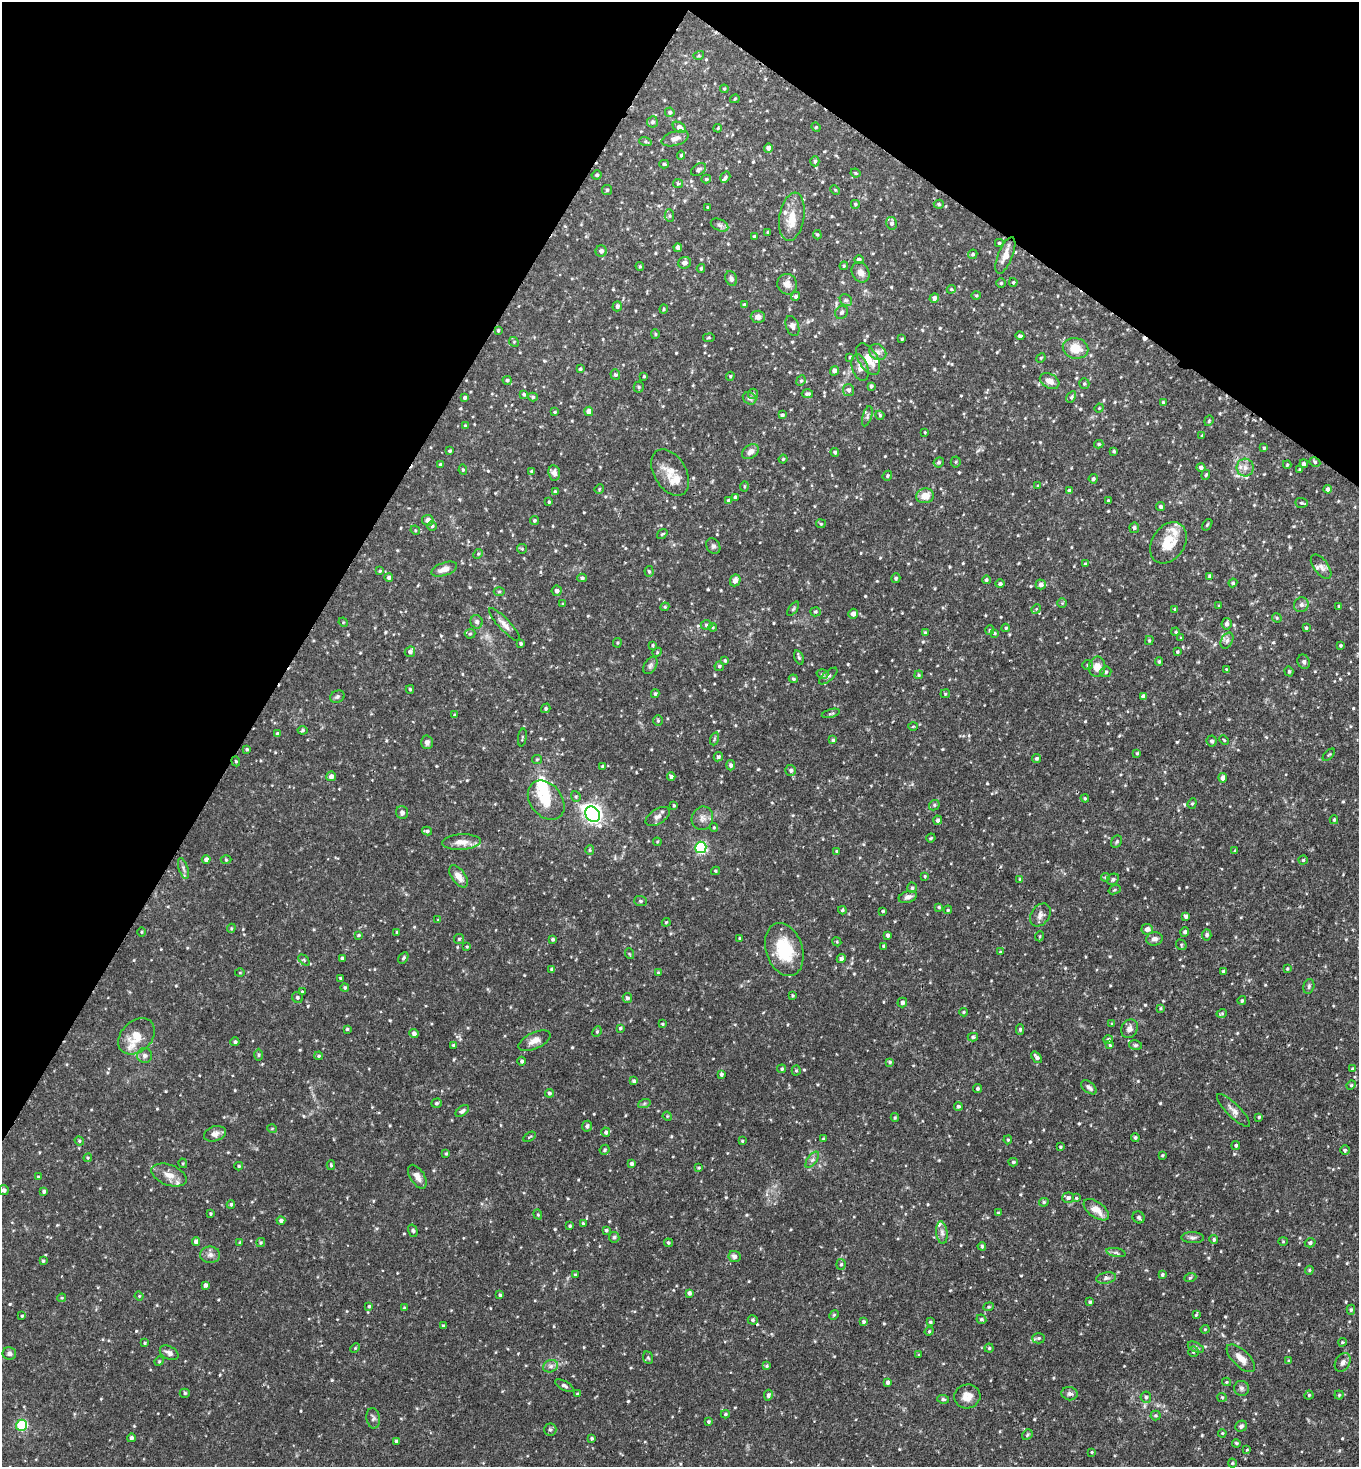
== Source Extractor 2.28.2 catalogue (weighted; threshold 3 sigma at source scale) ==
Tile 2 of 4 x 4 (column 2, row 1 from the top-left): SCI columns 1697-3053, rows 4402-5866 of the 5925 x 5903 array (HDU 1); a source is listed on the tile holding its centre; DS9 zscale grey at full resolution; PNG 1361 x 1469 px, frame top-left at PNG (2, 2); each listed source drawn as its Kron ellipse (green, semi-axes under 4 px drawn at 4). Shown black and unused: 28% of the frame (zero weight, under 2 of 3 exposures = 3% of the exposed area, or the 3 px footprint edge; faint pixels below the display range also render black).
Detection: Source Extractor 2.28.2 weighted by HDU 2 'WHT'; one run over the whole footprint, this tile lists its part. Background 0.0863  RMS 0.0053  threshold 0.0237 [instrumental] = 3 sigma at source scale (4.5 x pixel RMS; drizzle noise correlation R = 1.50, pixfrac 1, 0.05/0.05 arcsec/px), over >= 5 px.
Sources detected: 674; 2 inside a brighter object's white glare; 1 cosmic-ray / hot-pixel residue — neither listed nor drawn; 12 inside a brighter listed object's ellipse — not listed separately; of the other 659, all 500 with FLUX_AUTO >= 0.504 (the completeness limit of this list) listed and drawn (159 fainter detections not listed), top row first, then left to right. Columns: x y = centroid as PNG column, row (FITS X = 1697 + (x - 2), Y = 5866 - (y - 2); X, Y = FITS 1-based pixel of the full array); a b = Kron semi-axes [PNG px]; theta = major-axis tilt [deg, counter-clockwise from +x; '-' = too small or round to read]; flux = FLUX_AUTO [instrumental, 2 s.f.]
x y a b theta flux
699 55 5 4 - 0.6
724 89 4 4 - 0.58
735 99 5 3 - 0.54
670 112 5 5 - 1.1
652 122 5 5 - 1.2
679 127 7 5 -33 2.8
816 127 5 4 - 0.63
718 128 4 3 - 0.5
675 139 14 7 17 2.9
645 141 6 4 -17 0.76
768 148 5 4 - 1.8
681 155 4 4 - 0.71
815 161 5 4 - 0.95
664 164 5 4 - 0.63
699 170 8 5 35 1.2
856 173 5 3 - 0.58
597 175 5 4 - 0.82
725 177 6 4 58 0.89
706 179 5 4 - 0.82
678 184 5 4 - 0.66
607 190 5 5 - 0.74
835 190 5 4 - 0.57
855 204 4 4 - 0.67
939 204 5 4 - 0.75
707 207 3 3 - 0.52
669 216 6 4 -85 0.87
792 217 24 12 80 8.4
892 223 6 5 - 1.7
720 225 9 5 -27 1.4
767 232 3 3 - 0.53
817 235 5 4 - 0.66
754 237 3 3 - 0.96
999 243 4 4 - 0.7
678 248 4 4 - 2.5
601 251 5 5 - 1.7
973 254 5 4 - 0.89
1005 255 19 7 68 5.5
859 260 5 4 - 1.6
685 263 6 6 - 1.8
640 266 4 3 - 0.59
844 266 4 3 - 0.6
701 268 4 3 - 0.72
861 272 11 8 -60 3.2
731 279 8 5 -69 1.4
1013 282 4 3 - 0.58
1001 283 5 4 - 0.71
787 284 10 9 - 3.4
951 289 4 4 - 0.63
796 296 4 4 - 0.9
976 296 5 3 - 0.55
934 298 5 4 - 1.8
846 300 6 5 - 0.95
744 305 4 3 - 0.97
617 306 5 4 - 1.4
664 309 4 4 - 0.55
842 312 7 6 - 1.1
758 317 7 6 - 2.2
792 326 10 6 -70 2
498 330 4 3 - 0.64
655 334 5 4 - 0.6
1020 336 4 3 - 1.2
709 338 6 3 8 0.54
902 339 4 3 - 0.63
514 342 5 4 - 0.59
1075 348 13 10 -14 8.6
878 352 9 7 -34 2.3
850 357 4 4 - 0.59
1041 358 5 4 - 0.57
868 359 17 9 -60 8.2
860 368 14 7 -71 3
580 369 3 3 - 0.74
834 371 5 4 - 2.2
615 375 5 5 - 0.82
644 376 4 3 - 0.57
730 376 4 4 - 0.62
507 380 4 4 - 0.91
801 381 5 4 - 0.72
1050 381 10 7 -29 3.5
1084 384 5 5 - 0.75
871 386 4 3 - 0.99
639 387 5 5 - 0.82
848 390 6 5 - 1.4
524 394 4 4 - 0.77
753 394 5 5 - 0.96
807 394 6 3 -3 1
465 397 4 4 - 0.97
533 397 5 4 - 0.82
1071 397 6 4 61 0.8
750 398 7 6 - 1.4
1163 402 3 3 - 0.54
1099 408 4 4 - 0.52
589 411 4 4 - 3.9
555 412 4 3 - 0.52
782 415 4 4 - 1
880 415 4 4 - 0.65
867 416 10 4 73 1.3
1209 421 5 4 - 0.57
465 425 3 3 - 0.52
925 432 3 2 - 0.52
1202 436 4 3 - 0.53
1099 444 4 3 - 0.71
1264 448 4 4 - 0.66
450 451 3 3 - 0.61
1114 451 3 3 - 0.64
750 452 9 6 35 2.8
835 452 4 4 - 0.86
783 459 4 4 - 0.59
939 462 5 5 - 1
956 462 5 5 - 0.8
1315 462 5 4 - 0.86
441 464 4 3 - 0.87
1304 464 4 4 - 1.6
1287 465 4 3 - 0.62
1201 467 4 4 - 1.4
1245 468 9 8 - 3
1300 469 4 3 - 0.6
463 470 5 4 - 0.76
532 471 4 4 - 1.2
554 473 8 6 -83 2.4
670 473 25 16 -59 8.6
1206 475 5 3 - 0.62
887 476 5 4 - 0.86
1093 479 5 4 - 1.1
744 486 5 3 - 0.59
1038 486 4 3 - 0.62
599 489 5 4 - 0.58
1328 489 4 4 - 1.8
555 491 4 3 - 0.72
1069 491 4 4 - 1.1
925 496 9 7 11 5.6
735 497 4 3 - 1.3
729 501 4 4 - 1.9
1108 501 4 3 - 0.55
549 502 4 3 - 0.53
1301 503 6 5 - 0.85
1161 507 4 4 - 1.2
428 520 6 5 - 2.5
534 520 4 4 - 0.77
821 524 5 4 - 0.62
1207 525 6 3 54 0.65
432 526 4 4 - 0.89
1134 528 5 5 - 1
415 530 5 4 - 0.56
662 534 6 3 36 0.55
1168 543 22 16 57 12
713 546 8 6 -58 1.4
522 549 5 4 - 0.6
478 554 5 4 - 0.64
1085 564 4 3 - 0.64
1321 567 14 7 -53 2.6
444 569 13 6 19 4.5
380 571 4 3 - 0.63
649 571 5 4 - 0.9
1209 576 4 4 - 0.63
389 577 4 4 - 1.2
582 578 4 4 - 0.88
896 578 5 4 - 0.82
735 580 6 5 - 2.7
986 580 4 4 - 0.88
1233 583 4 4 - 0.88
1000 584 5 4 - 0.92
1041 584 5 5 - 2
557 591 5 5 - 1.5
499 592 5 3 - 0.55
1062 603 5 5 - 0.71
563 604 4 3 - 0.51
1301 605 8 7 - 1.6
1219 606 3 3 - 0.66
1339 606 4 3 - 0.71
665 607 4 4 - 0.6
793 609 8 4 54 0.73
1036 609 5 4 - 0.61
1175 609 3 3 - 0.56
815 612 5 4 - 0.74
853 614 5 5 - 2.5
1277 618 5 4 - 0.59
343 622 5 4 - 0.53
477 622 7 6 - 1.5
504 624 22 6 -47 3.2
1226 624 6 5 - 1.7
706 625 6 4 0 1.1
713 627 4 4 - 0.56
1006 628 4 4 - 0.75
1306 628 3 3 - 0.57
990 630 5 4 - 0.59
1176 632 4 3 - 0.62
925 633 4 3 - 0.79
994 633 4 3 - 0.71
470 634 5 5 - 0.66
1181 638 3 3 - 0.53
1149 640 4 3 - 0.65
1227 641 8 5 63 1.6
617 643 5 4 - 0.59
521 644 4 4 - 0.84
653 645 4 3 - 0.7
1341 645 3 3 - 0.69
410 652 5 5 - 1.8
657 652 5 4 - 0.62
1177 652 3 3 - 0.69
799 657 7 4 -69 0.93
725 660 4 3 - 0.69
1159 662 4 3 - 0.76
1304 662 7 6 - 1.2
650 665 9 6 58 1.5
1087 665 5 5 - 0.74
719 666 5 4 - 0.81
1097 667 10 8 84 5.4
1226 669 4 3 - 0.66
1289 671 5 4 - 0.66
1106 672 5 5 - 0.92
822 674 6 5 - 0.97
919 675 4 4 - 0.64
828 676 11 5 41 1.2
793 679 4 3 - 0.67
410 689 4 3 - 0.67
655 694 4 4 - 0.88
945 694 5 4 - 0.61
1143 696 4 4 - 1.6
337 697 7 6 - 1.2
546 708 5 4 - 0.82
831 713 9 3 15 0.7
454 715 3 3 - 0.53
658 721 5 4 - 0.74
913 726 5 3 - 0.54
302 730 5 4 - 0.73
277 734 3 3 - 0.98
522 737 9 3 81 0.6
714 739 6 4 71 0.7
833 740 4 4 - 0.76
1224 740 5 3 - 0.51
1212 741 5 5 - 1.1
427 742 7 6 - 1.7
247 749 4 3 - 0.63
1137 753 4 3 - 0.53
1329 755 7 3 44 0.57
718 757 5 4 - 0.93
1037 758 4 4 - 0.91
537 759 5 4 - 0.65
236 761 5 4 - 0.64
731 765 5 4 - 1.4
603 767 4 4 - 0.94
791 770 5 5 - 1.3
331 776 5 5 - 2.5
671 777 4 4 - 1.4
1223 778 5 4 - 2.5
576 796 5 4 - 0.75
1085 798 4 3 - 0.55
546 800 22 16 -51 12
1192 803 5 4 - 0.7
674 805 4 3 - 0.6
934 805 5 5 - 0.79
402 813 6 6 - 1.7
593 814 8 6 -52 210
658 816 13 7 33 2.3
702 818 12 10 71 3.1
938 820 4 4 - 1.3
1334 820 4 4 - 0.64
714 827 4 4 - 0.52
427 831 5 4 - 1
931 838 5 4 - 0.63
461 842 19 8 2 5
657 842 4 4 - 0.51
1117 842 6 5 - 0.85
701 847 5 5 - 62
590 850 5 4 - 0.63
837 851 4 4 - 0.73
1235 851 3 3 - 0.62
206 859 4 4 - 2
226 860 5 3 - 0.56
1303 860 4 4 - 0.64
183 868 11 4 -72 1.3
715 871 4 4 - 0.59
459 876 13 6 -53 4.5
925 876 3 3 - 0.54
1105 877 4 4 - 0.62
1020 879 4 4 - 0.64
1113 879 6 5 - 1.1
912 888 5 4 - 0.9
1115 890 6 4 20 0.67
908 897 9 5 17 2.1
640 901 6 5 - 0.89
939 907 4 4 - 0.59
842 910 4 3 - 0.72
948 910 4 3 - 0.51
883 911 3 3 - 0.58
1040 915 12 9 53 2.5
1186 916 4 3 - 1.2
438 920 4 4 - 0.51
666 922 4 3 - 0.51
231 928 4 4 - 0.53
1147 929 6 5 - 2.4
141 932 4 3 - 0.51
397 932 4 3 - 0.65
1185 932 5 4 - 1.2
358 935 4 3 - 0.71
888 935 4 3 - 1.3
1207 935 5 4 - 1.1
1040 936 5 3 - 0.52
740 938 3 3 - 0.61
459 939 5 5 - 0.67
552 939 4 4 - 0.93
1154 939 8 6 10 2.1
837 942 5 3 - 0.52
1181 945 5 5 - 0.73
883 946 3 3 - 0.51
467 947 3 2 - 0.56
784 950 27 18 -72 22
1000 952 3 3 - 0.54
630 954 5 3 - 0.51
342 958 4 3 - 1.5
403 958 6 4 60 0.99
841 959 4 4 - 1.6
304 960 6 4 -46 0.73
552 969 4 4 - 1.2
1287 969 4 3 - 0.6
1223 971 3 3 - 0.74
240 973 5 3 - 0.51
658 973 4 3 - 0.51
340 978 4 3 - 0.57
1309 986 7 5 76 1.1
345 987 4 4 - 0.85
302 992 3 3 - 1
793 995 3 3 - 0.61
297 997 6 5 - 0.99
627 998 5 4 - 1
1242 1000 4 4 - 0.77
902 1003 5 4 - 1.3
1160 1008 3 3 - 0.56
963 1012 4 3 - 0.64
1222 1013 5 3 - 0.58
662 1024 4 3 - 0.57
1112 1024 4 3 - 0.54
620 1028 4 3 - 0.74
347 1029 3 3 - 0.67
1020 1029 5 4 - 0.96
1129 1029 9 8 - 2.3
597 1032 5 4 - 0.71
414 1034 5 4 - 2
137 1036 21 15 44 9.2
973 1037 5 4 - 0.99
1108 1040 5 4 - 1.1
534 1041 17 8 24 4
235 1042 4 4 - 0.99
454 1045 3 3 - 1.1
1110 1045 4 4 - 0.55
1135 1045 6 5 - 0.89
145 1055 7 7 - 1.6
259 1055 6 4 89 0.69
319 1056 4 3 - 0.78
1037 1057 7 4 -51 1.6
522 1061 4 4 - 1
890 1062 4 3 - 0.7
782 1069 4 4 - 0.74
1352 1069 4 3 - 0.57
796 1070 5 4 - 0.7
721 1074 4 3 - 0.89
634 1081 4 4 - 1
1351 1085 5 4 - 0.66
1089 1087 9 5 -39 1.6
977 1089 4 4 - 0.72
549 1093 4 4 - 1
436 1103 5 4 - 0.83
644 1104 6 4 20 0.77
958 1106 4 4 - 0.89
1233 1110 22 6 -45 3.2
462 1111 7 4 38 1.3
667 1116 5 4 - 0.52
895 1117 4 4 - 0.59
1259 1117 4 4 - 0.75
587 1126 5 5 - 1.4
272 1128 5 3 - 0.5
606 1132 4 4 - 1.2
215 1134 11 7 17 2.6
530 1137 7 3 30 0.54
1135 1138 4 4 - 0.83
823 1139 4 3 - 0.73
1008 1140 4 3 - 0.72
79 1141 5 4 - 0.63
742 1141 4 3 - 0.58
1236 1145 4 4 - 0.99
1060 1147 3 3 - 0.59
604 1150 5 4 - 0.88
1345 1150 5 4 - 0.77
446 1154 4 4 - 0.61
1162 1155 3 3 - 0.57
88 1158 4 4 - 0.54
812 1160 9 4 54 1.7
1013 1162 4 4 - 0.75
183 1163 5 4 - 0.6
631 1164 4 4 - 1.4
331 1165 5 4 - 0.72
239 1166 4 4 - 0.68
699 1168 4 3 - 0.56
169 1175 18 10 -20 5.3
38 1177 3 3 - 0.65
417 1177 13 7 -57 3.7
4 1190 5 5 - 1.5
44 1191 4 3 - 1.1
1068 1198 6 5 - 1.5
1077 1198 4 3 - 0.68
1044 1202 5 4 - 0.8
231 1204 4 4 - 0.89
1096 1210 14 7 -37 5.5
998 1213 3 3 - 0.65
210 1214 3 3 - 0.61
538 1214 5 4 - 0.61
1139 1217 6 5 - 1.1
281 1220 4 4 - 1.5
583 1223 4 3 - 0.67
570 1226 3 3 - 0.7
606 1230 4 3 - 0.81
413 1231 6 4 -72 0.85
942 1233 11 5 -82 1.9
614 1237 5 5 - 0.97
1193 1238 11 5 -1 1.6
1214 1240 4 4 - 0.96
1283 1241 4 4 - 0.58
196 1242 4 4 - 2.7
240 1242 4 3 - 0.57
261 1243 5 4 - 0.64
668 1243 4 4 - 0.76
1310 1243 5 4 - 1.1
982 1246 4 4 - 0.89
1116 1252 10 4 -11 1.1
210 1255 10 8 0 2.4
734 1256 6 5 - 2.1
43 1261 3 3 - 0.62
841 1264 5 4 - 0.82
1309 1270 4 4 - 0.66
575 1275 4 3 - 0.7
1162 1275 4 4 - 0.95
1106 1278 10 5 10 1.6
1190 1278 6 3 20 0.71
205 1285 4 3 - 1.5
689 1293 4 4 - 1.4
500 1295 4 4 - 0.9
139 1296 4 4 - 0.56
62 1298 4 3 - 0.55
1090 1302 3 3 - 0.91
369 1306 4 4 - 0.69
404 1307 4 3 - 0.55
989 1307 5 4 - 0.66
1351 1310 5 4 - 0.8
834 1315 5 4 - 0.58
1196 1315 4 3 - 0.59
22 1316 3 3 - 0.59
981 1319 5 4 - 0.89
753 1320 5 4 - 0.89
863 1322 4 3 - 0.88
930 1322 3 3 - 0.77
443 1326 3 3 - 0.88
1205 1329 4 4 - 0.51
929 1331 5 4 - 0.65
1039 1338 6 5 - 1.1
1342 1342 4 3 - 0.63
145 1343 4 3 - 0.56
1196 1347 9 4 -25 1.2
355 1348 5 4 - 0.61
989 1348 4 4 - 0.71
1193 1352 5 5 - 0.9
9 1353 7 6 - 1.5
169 1353 10 6 -27 2.2
919 1355 3 3 - 0.63
648 1358 6 5 - 0.81
1241 1358 18 8 -44 5
159 1361 5 4 - 0.63
1289 1361 4 3 - 0.69
1343 1362 10 7 59 2
550 1366 8 6 20 1.6
767 1366 4 4 - 0.75
888 1382 4 4 - 1.2
1227 1382 4 4 - 0.53
564 1386 10 4 -29 1.3
1241 1388 7 7 - 1.5
185 1393 5 4 - 0.81
577 1394 4 3 - 0.73
1070 1394 8 6 -9 1.5
768 1395 5 4 - 1.2
1309 1395 4 4 - 0.7
1339 1395 4 4 - 0.7
967 1396 13 12 - 5
1146 1397 5 5 - 1.1
1222 1397 5 4 - 0.58
943 1399 6 4 -8 0.93
725 1414 4 4 - 0.66
1155 1415 5 5 - 0.77
373 1418 10 6 -80 1.5
708 1422 3 3 - 0.69
21 1425 5 5 - 38
1241 1426 6 5 - 1.4
550 1430 6 6 - 1.1
1222 1433 4 3 - 0.52
1027 1435 6 4 48 0.79
131 1438 4 4 - 1.3
592 1438 3 3 - 0.77
396 1441 3 3 - 1.1
1236 1443 4 4 - 0.75
1247 1449 3 3 - 1.2
1092 1452 3 3 - 0.51
1232 1463 4 4 - 0.55